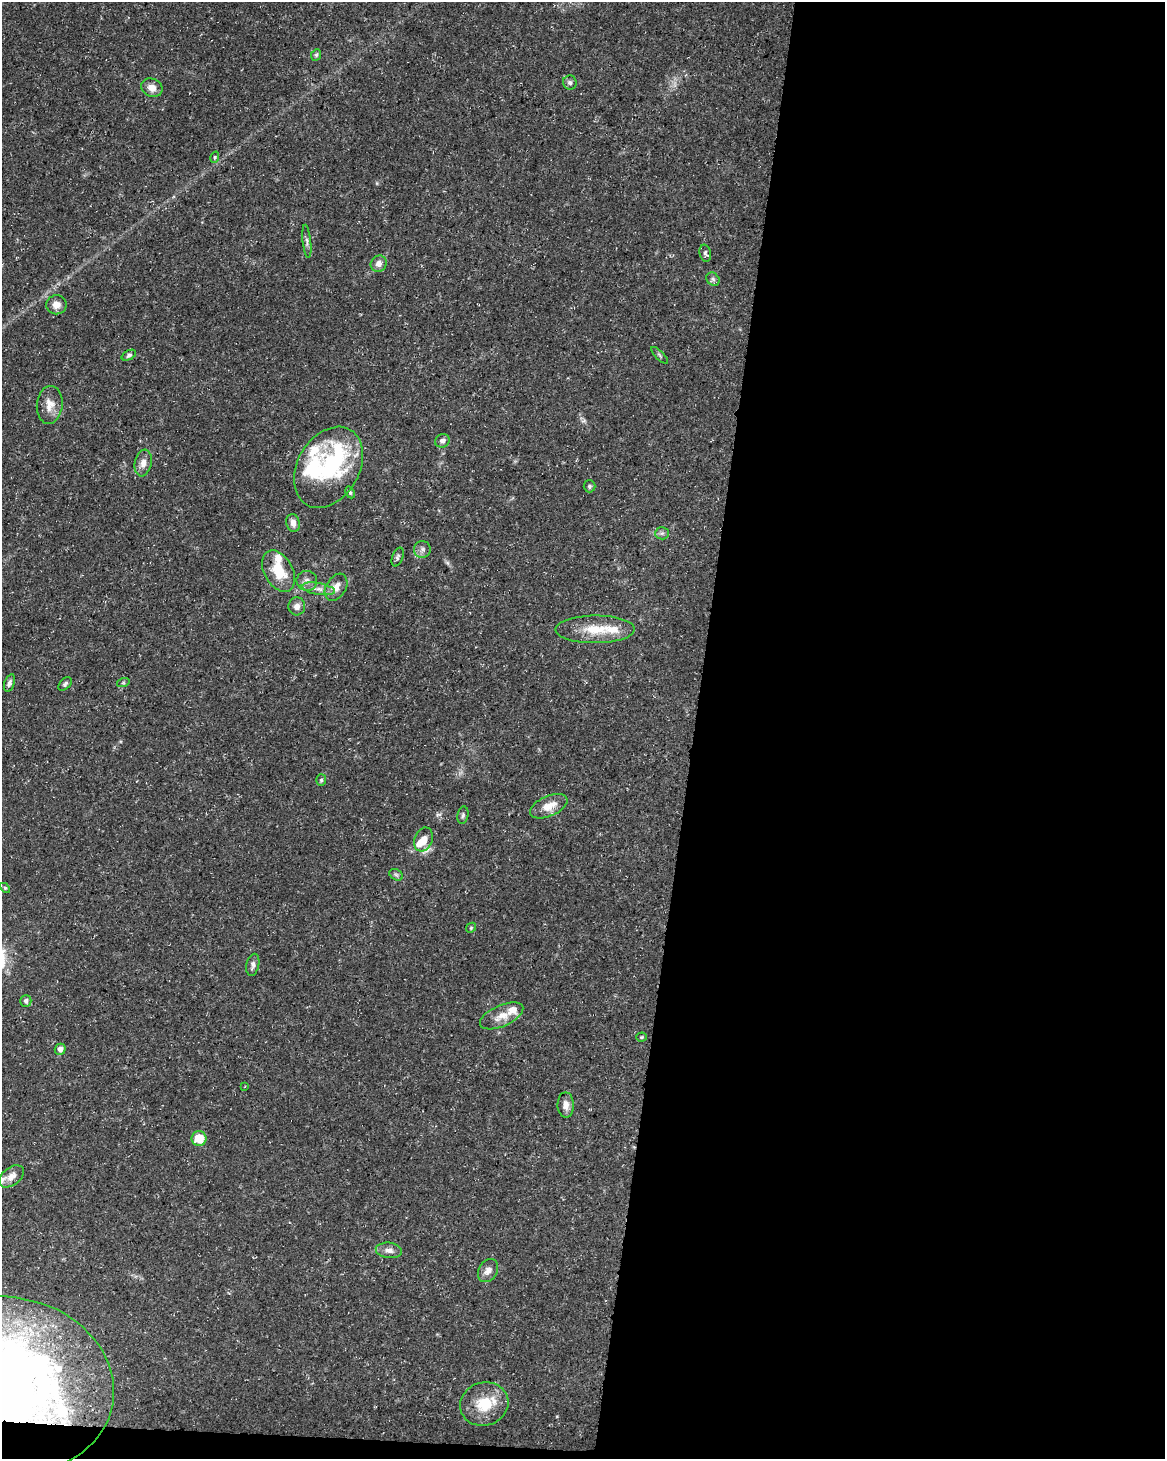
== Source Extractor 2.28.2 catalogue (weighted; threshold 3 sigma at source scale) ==
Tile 12 of 4 x 3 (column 4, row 3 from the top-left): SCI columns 3499-4661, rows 285-1741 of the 4661 x 4881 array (HDU 1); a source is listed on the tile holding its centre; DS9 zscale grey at full resolution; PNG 1167 x 1461 px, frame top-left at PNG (2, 2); each listed source drawn as its Kron ellipse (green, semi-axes under 4 px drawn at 4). Shown black and unused: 41% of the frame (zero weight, under 3 of 5 exposures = <1% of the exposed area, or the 3 px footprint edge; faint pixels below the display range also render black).
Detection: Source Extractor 2.28.2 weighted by HDU 2 'WHT'; one run over the whole footprint, this tile lists its part. Background 0.0267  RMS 0.0022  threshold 0.00997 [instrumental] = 3 sigma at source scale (4.5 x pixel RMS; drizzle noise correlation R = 1.50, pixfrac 1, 0.0396/0.0396 arcsec/px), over >= 5 px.
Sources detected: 58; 1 inside a brighter object's white glare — neither listed nor drawn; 7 inside a brighter listed object's ellipse — not listed separately; the other 50 listed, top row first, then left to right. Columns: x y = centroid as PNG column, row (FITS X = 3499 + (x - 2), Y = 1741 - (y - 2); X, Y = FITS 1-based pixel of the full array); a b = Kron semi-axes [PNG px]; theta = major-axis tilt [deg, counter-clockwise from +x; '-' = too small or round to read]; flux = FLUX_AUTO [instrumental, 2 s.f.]
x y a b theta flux
316 55 6 5 - 0.34
570 83 7 7 - 0.57
152 88 11 9 -24 1.8
215 157 6 4 73 0.34
307 241 17 3 -84 0.63
705 253 9 5 -76 0.53
379 264 8 7 - 1.3
713 279 7 6 - 0.57
56 305 10 9 - 1.7
129 355 8 4 28 0.46
660 355 11 3 -45 0.37
50 405 19 13 84 2.6
442 441 7 6 - 0.89
143 463 13 8 79 1.6
328 467 43 31 60 17
589 486 6 6 - 0.39
350 492 6 4 -64 0.33
293 523 9 6 -78 1.4
662 533 6 6 - 0.54
422 549 8 8 - 0.79
398 557 10 5 71 0.52
279 571 22 14 -62 6.5
307 581 10 10 - 1.3
336 587 15 9 58 2
318 589 17 5 -10 1.5
297 606 9 8 - 1.3
595 629 40 14 0 6.4
9 683 9 5 70 0.6
123 683 6 4 18 0.32
65 684 8 5 48 0.53
321 780 6 5 - 0.42
549 806 20 10 24 3.1
463 815 9 5 79 0.5
424 839 12 9 70 2.7
396 875 7 5 -30 0.47
5 888 6 4 -45 0.26
471 928 5 4 - 0.26
253 965 11 6 78 0.87
26 1001 6 5 - 0.63
502 1016 23 10 24 2.8
642 1037 5 4 - 0.28
60 1049 5 5 - 1.2
245 1086 3 3 - 0.13
566 1105 13 8 -89 1.4
199 1138 7 7 - 4.4
11 1176 14 8 37 1.8
389 1250 13 7 -7 1.3
488 1271 12 9 59 1.4
8 1385 107 87 -11 250
484 1404 24 21 19 6.7
Overlapping masked pixels (flux is a lower limit): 1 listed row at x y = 8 1385
Isophote crosses this tile's border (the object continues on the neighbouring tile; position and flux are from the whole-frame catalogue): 1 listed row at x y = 8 1385